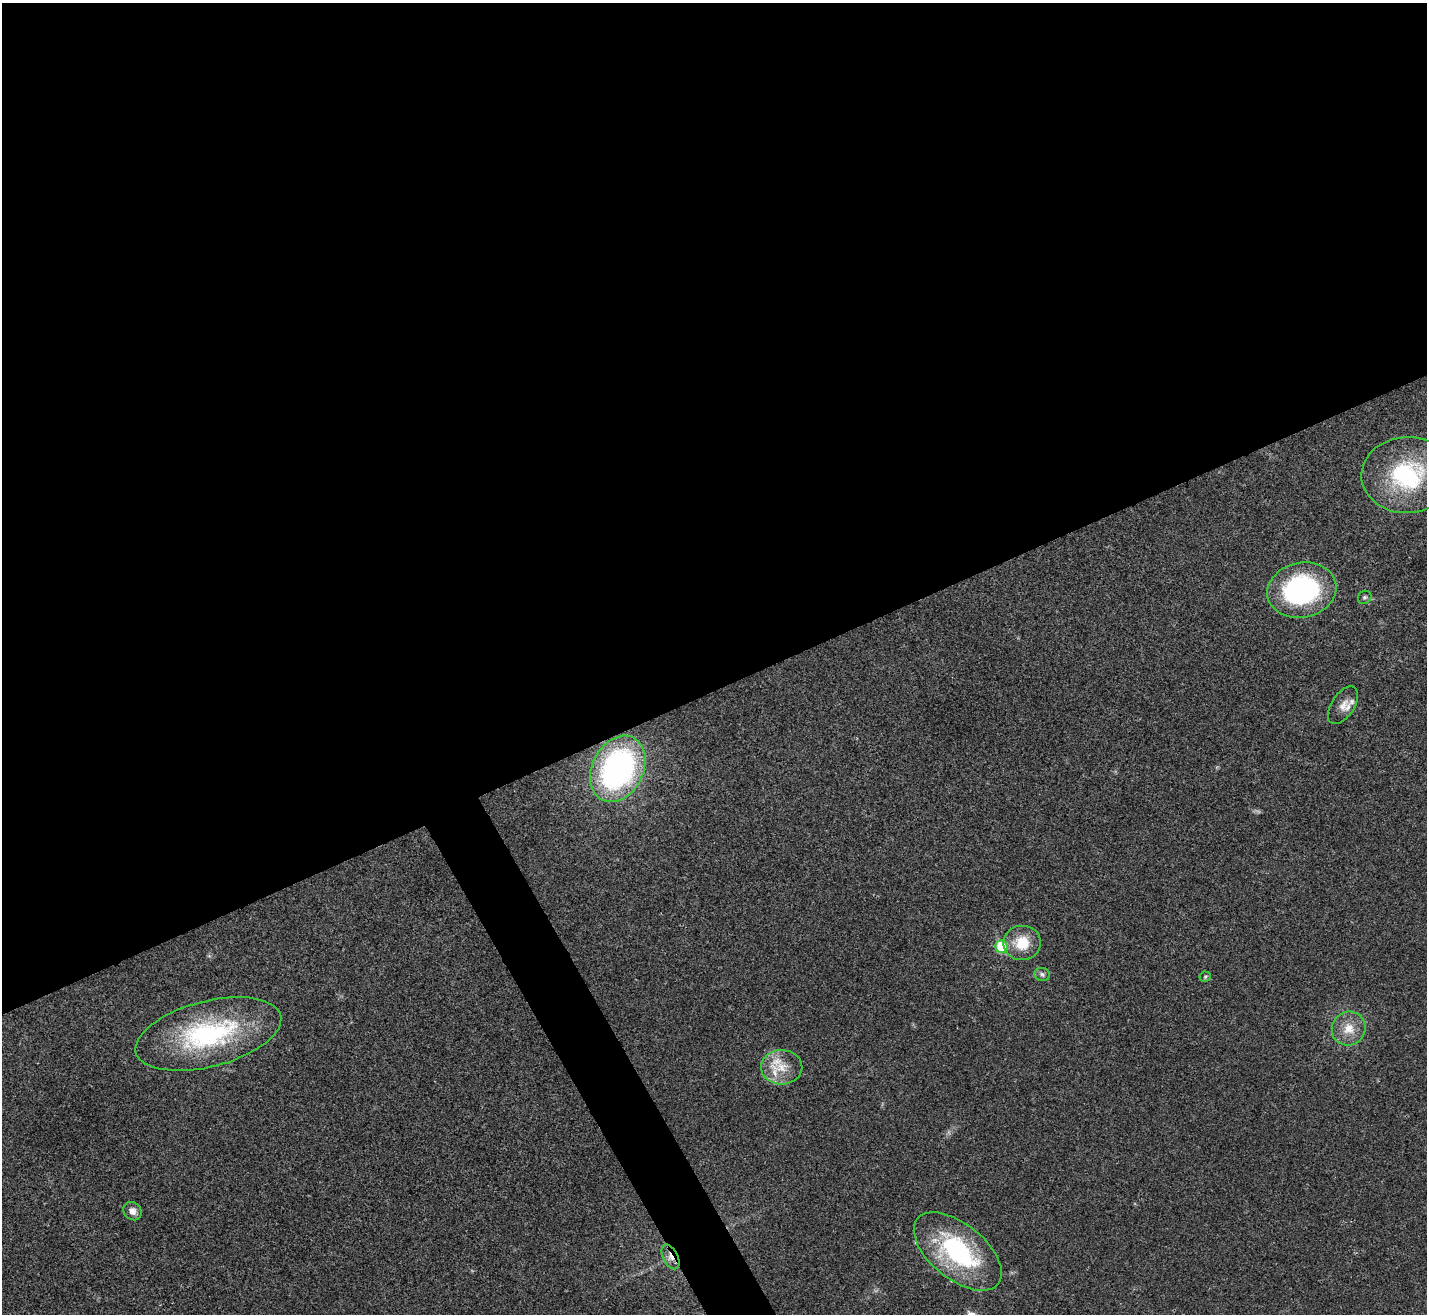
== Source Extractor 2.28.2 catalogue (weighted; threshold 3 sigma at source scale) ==
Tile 2 of 4 x 4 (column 2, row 1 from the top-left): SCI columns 1427-2851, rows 4094-5405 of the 5705 x 5696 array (HDU 1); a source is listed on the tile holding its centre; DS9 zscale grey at full resolution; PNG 1429 x 1316 px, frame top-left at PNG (2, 3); each listed source drawn as its Kron ellipse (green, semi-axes under 4 px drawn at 4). Shown black and unused: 54% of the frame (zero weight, under 3 of 4 exposures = <1% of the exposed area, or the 3 px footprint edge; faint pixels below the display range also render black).
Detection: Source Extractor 2.28.2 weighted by HDU 2 'WHT'; one run over the whole footprint, this tile lists its part. Background 0.0219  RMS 0.0042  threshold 0.0191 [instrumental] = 3 sigma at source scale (4.5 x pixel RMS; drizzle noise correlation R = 1.50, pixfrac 1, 0.05/0.05 arcsec/px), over >= 5 px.
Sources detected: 17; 1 too faint to see at this stretch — neither listed nor drawn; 1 inside a brighter listed object's ellipse — not listed separately; the other 15 listed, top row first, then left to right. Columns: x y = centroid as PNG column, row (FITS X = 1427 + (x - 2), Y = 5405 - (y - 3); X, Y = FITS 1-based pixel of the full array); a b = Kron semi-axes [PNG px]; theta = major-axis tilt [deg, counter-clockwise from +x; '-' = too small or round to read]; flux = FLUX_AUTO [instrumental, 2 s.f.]
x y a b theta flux
1407 475 46 38 2 47
1302 590 35 27 12 66
1365 597 7 6 - 0.97
1343 705 21 11 56 4.3
618 769 35 25 63 110
1022 943 19 17 1 12
1001 947 6 6 - 21
1042 974 8 6 -18 1.3
1205 977 5 5 - 0.65
1349 1029 17 16 - 7.8
208 1034 75 33 14 65
782 1067 20 17 0 10
132 1211 10 8 -46 2.9
958 1251 52 27 -39 58
671 1257 13 7 -62 3
Overlapping masked pixels (flux is a lower limit): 1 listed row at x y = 671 1257